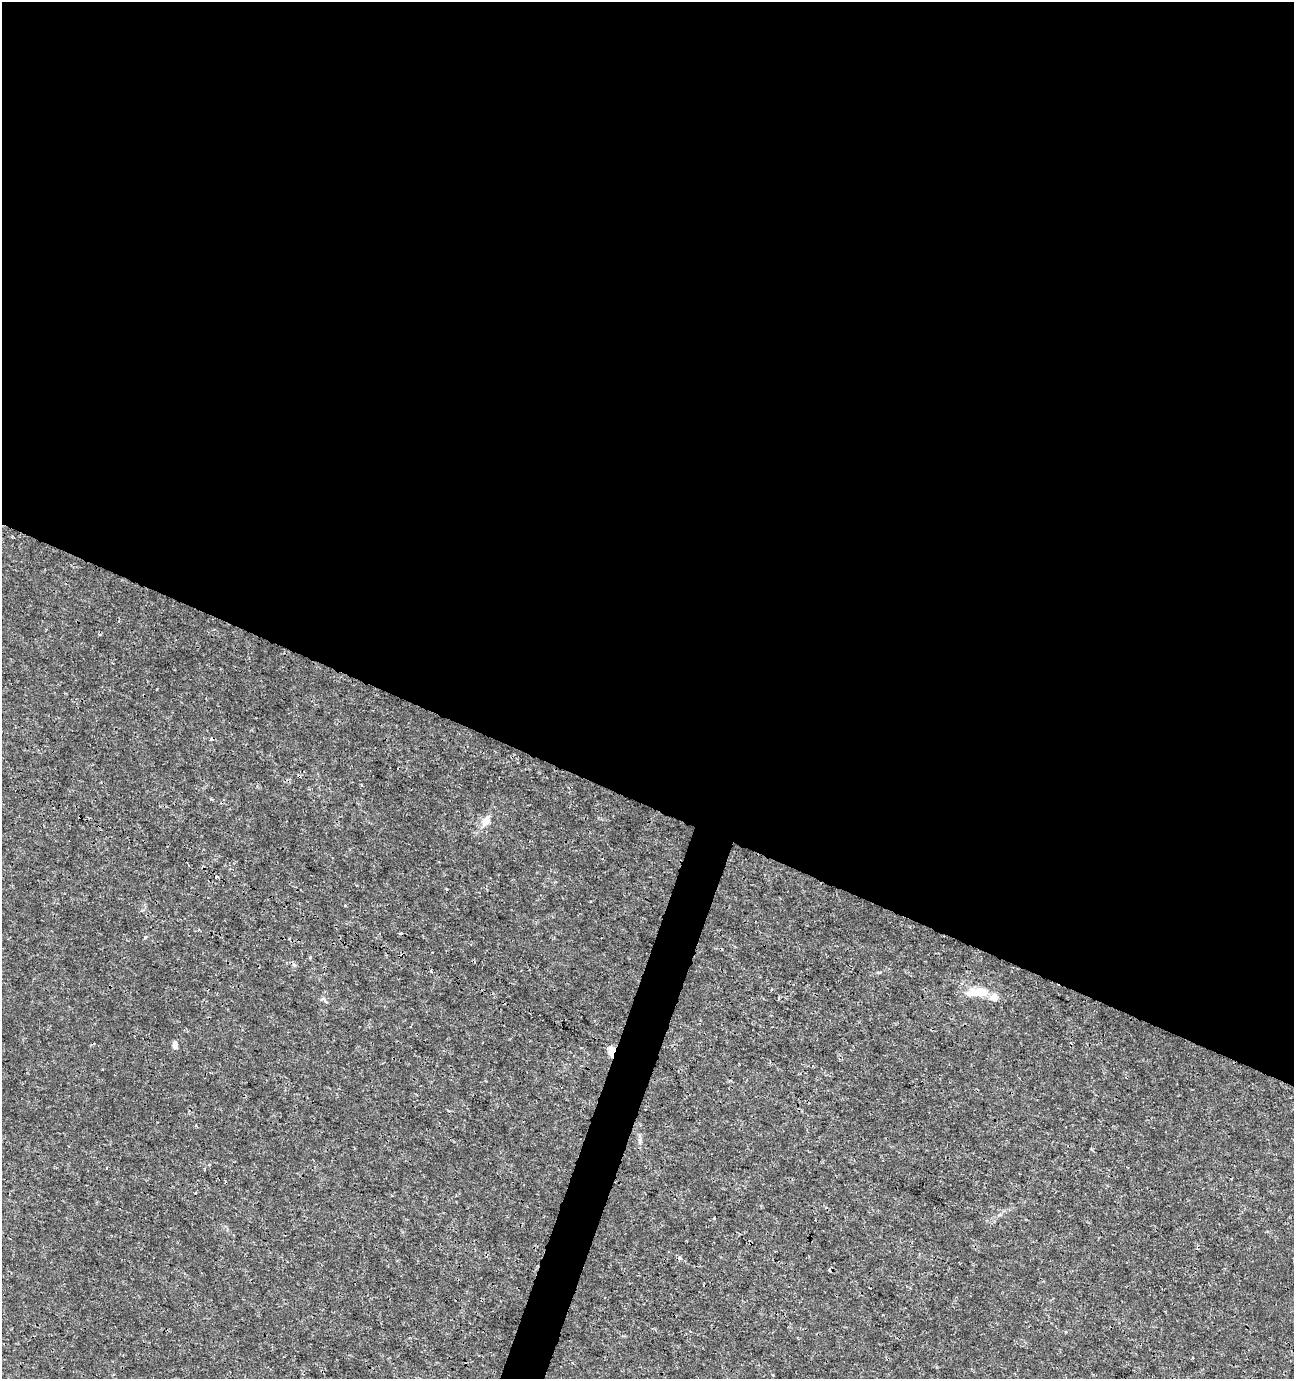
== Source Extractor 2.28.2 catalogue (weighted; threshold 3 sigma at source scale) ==
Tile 3 of 4 x 4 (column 3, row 1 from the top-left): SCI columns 2795-4086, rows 4140-5516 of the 5654 x 5517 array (HDU 1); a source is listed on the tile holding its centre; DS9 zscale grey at full resolution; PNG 1296 x 1381 px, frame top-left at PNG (2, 2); no overlay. Shown black and unused: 60% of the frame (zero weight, under 3 of 4 exposures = <1% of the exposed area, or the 3 px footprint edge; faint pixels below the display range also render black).
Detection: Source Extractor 2.28.2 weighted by HDU 2 'WHT'; one run over the whole footprint, this tile lists its part. Background 0.0017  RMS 0.001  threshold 0.00448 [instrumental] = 3 sigma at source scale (4.5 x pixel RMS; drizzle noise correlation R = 1.50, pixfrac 1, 0.0396/0.0396 arcsec/px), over >= 5 px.
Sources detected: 13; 4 cosmic-ray / hot-pixel residue — not listed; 1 inside a brighter listed object's ellipse — not listed separately; the other 8 listed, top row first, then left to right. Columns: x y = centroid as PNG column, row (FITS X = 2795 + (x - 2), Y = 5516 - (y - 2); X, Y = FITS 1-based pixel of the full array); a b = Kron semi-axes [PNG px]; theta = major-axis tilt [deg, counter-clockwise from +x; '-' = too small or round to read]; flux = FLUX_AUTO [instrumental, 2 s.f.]
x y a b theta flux
486 821 16 9 59 0.98
431 971 3 3 - 0.2
973 993 23 12 3 1.6
994 997 10 9 - 0.72
323 999 10 4 -45 0.2
175 1045 9 5 -86 0.41
611 1052 12 6 -88 0.96
107 1168 4 2 - 0.074
Overlapping masked pixels (flux is a lower limit): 1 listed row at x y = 611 1052